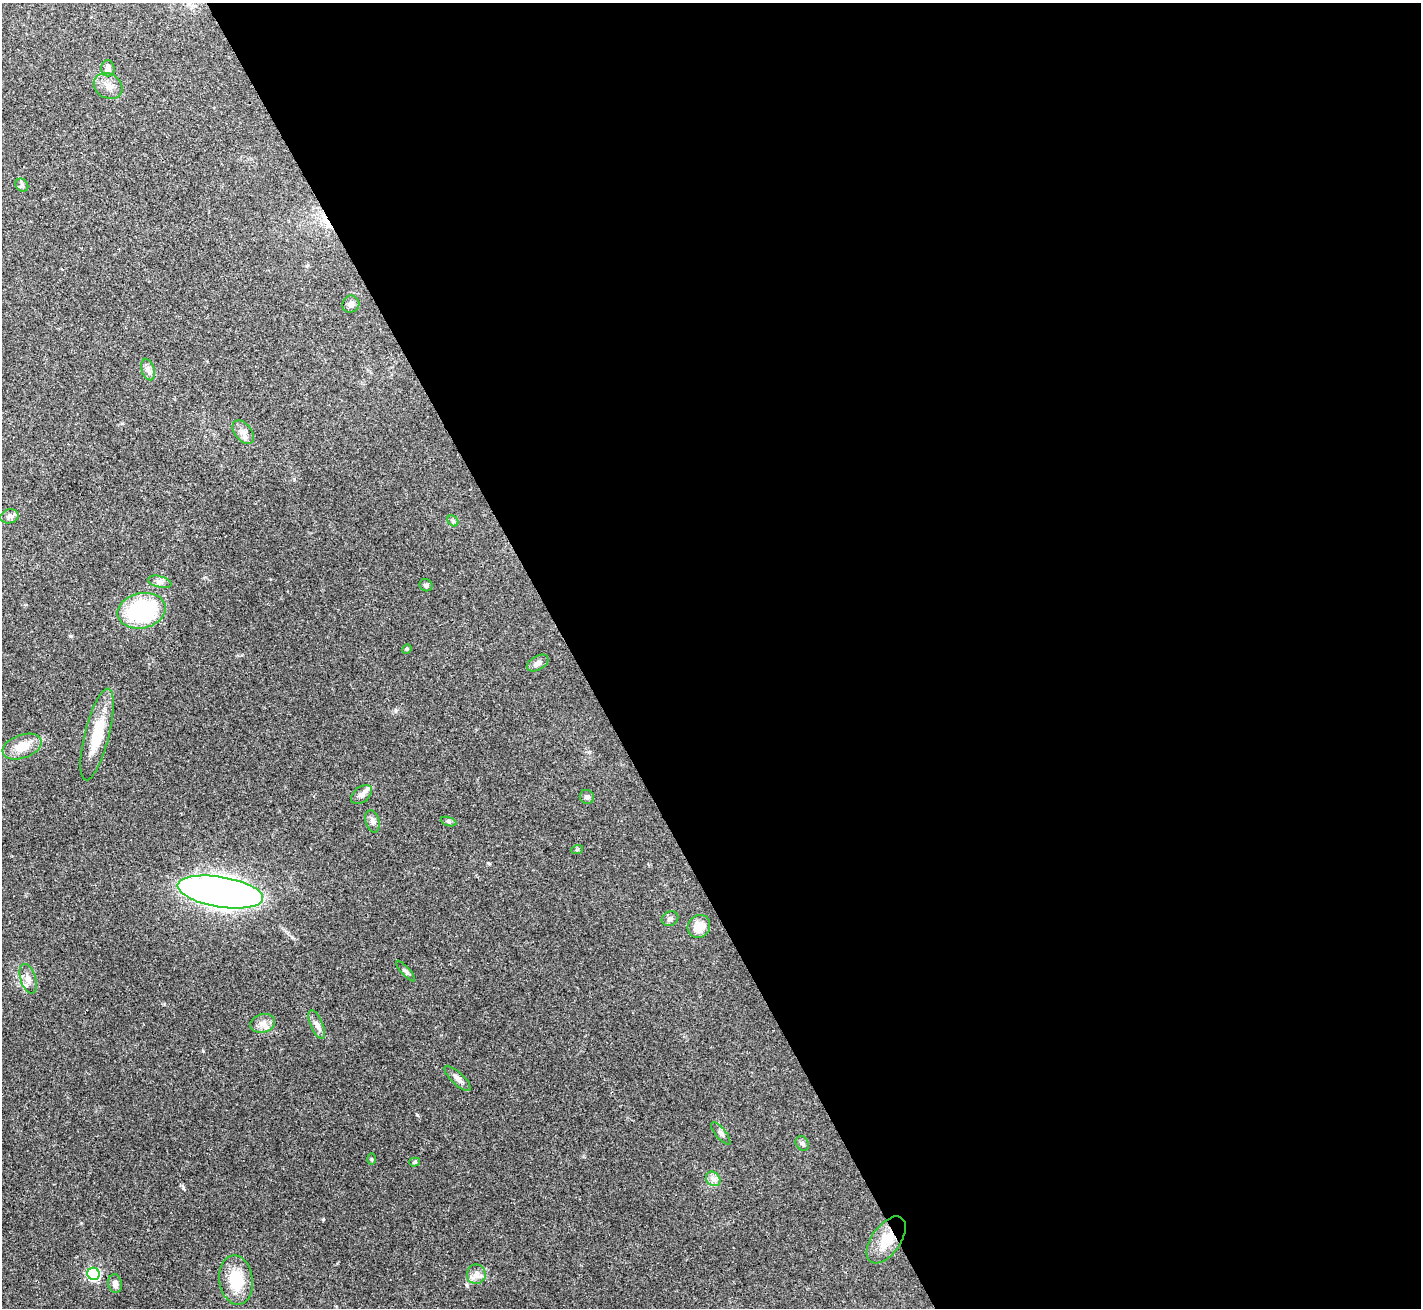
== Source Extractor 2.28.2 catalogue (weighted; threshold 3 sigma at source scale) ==
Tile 8 of 4 x 4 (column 4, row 2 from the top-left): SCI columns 4259-5677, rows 2769-4074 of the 5679 x 5670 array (HDU 1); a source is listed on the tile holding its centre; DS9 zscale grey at full resolution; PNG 1423 x 1310 px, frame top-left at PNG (2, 3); each listed source drawn as its Kron ellipse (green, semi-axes under 4 px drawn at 4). Shown black and unused: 60% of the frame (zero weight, under 3 of 4 exposures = <1% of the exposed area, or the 3 px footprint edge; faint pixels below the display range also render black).
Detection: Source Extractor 2.28.2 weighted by HDU 2 'WHT'; one run over the whole footprint, this tile lists its part. Background 0.0648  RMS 0.0052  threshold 0.0234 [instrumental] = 3 sigma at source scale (4.5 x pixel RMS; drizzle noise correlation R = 1.50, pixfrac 1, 0.05/0.05 arcsec/px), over >= 5 px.
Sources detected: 40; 1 cosmic-ray / hot-pixel residue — neither listed nor drawn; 1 inside a brighter listed object's ellipse — not listed separately; the other 38 listed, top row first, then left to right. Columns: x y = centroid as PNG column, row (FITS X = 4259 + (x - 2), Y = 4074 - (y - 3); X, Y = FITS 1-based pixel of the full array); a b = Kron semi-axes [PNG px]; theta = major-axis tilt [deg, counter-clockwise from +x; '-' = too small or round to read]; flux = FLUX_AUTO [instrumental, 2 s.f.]
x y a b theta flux
108 68 8 7 - 2.7
108 86 15 12 -31 4.6
22 185 7 6 - 1.2
351 304 9 8 - 2
148 370 11 6 -72 2.1
243 432 14 8 -51 3.2
9 516 9 7 13 1.6
453 521 6 4 -46 0.94
160 582 12 5 -14 2
426 585 6 6 - 1.3
141 611 24 17 12 54
407 649 5 4 - 0.62
538 663 12 7 29 2
97 734 47 12 76 19
22 747 20 11 20 8.4
361 795 12 7 39 2.5
587 797 7 6 - 1.5
372 821 11 6 -74 2
449 822 8 3 -19 0.85
577 850 6 4 20 0.59
220 892 43 15 -9 490
670 919 8 7 - 1.6
699 926 12 10 53 7.7
406 971 13 3 -48 1
28 979 15 7 -72 3.5
263 1023 13 9 17 3.6
317 1024 15 6 -67 2.7
458 1078 17 6 -43 2.4
721 1133 14 5 -51 1.6
802 1143 8 6 -56 1.2
371 1159 6 4 -89 0.59
415 1162 5 4 - 0.74
713 1179 8 6 -45 2.1
886 1240 27 14 54 12
93 1274 6 6 - 66
476 1274 10 9 - 3.2
236 1280 25 17 -82 18
115 1284 9 6 -79 2.5
Overlapping masked pixels (flux is a lower limit): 1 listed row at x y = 886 1240
Unlisted compact peaks at least as high as the median listed source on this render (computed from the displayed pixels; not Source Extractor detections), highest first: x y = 417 1115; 323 1219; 203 1051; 71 636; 292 937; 294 479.